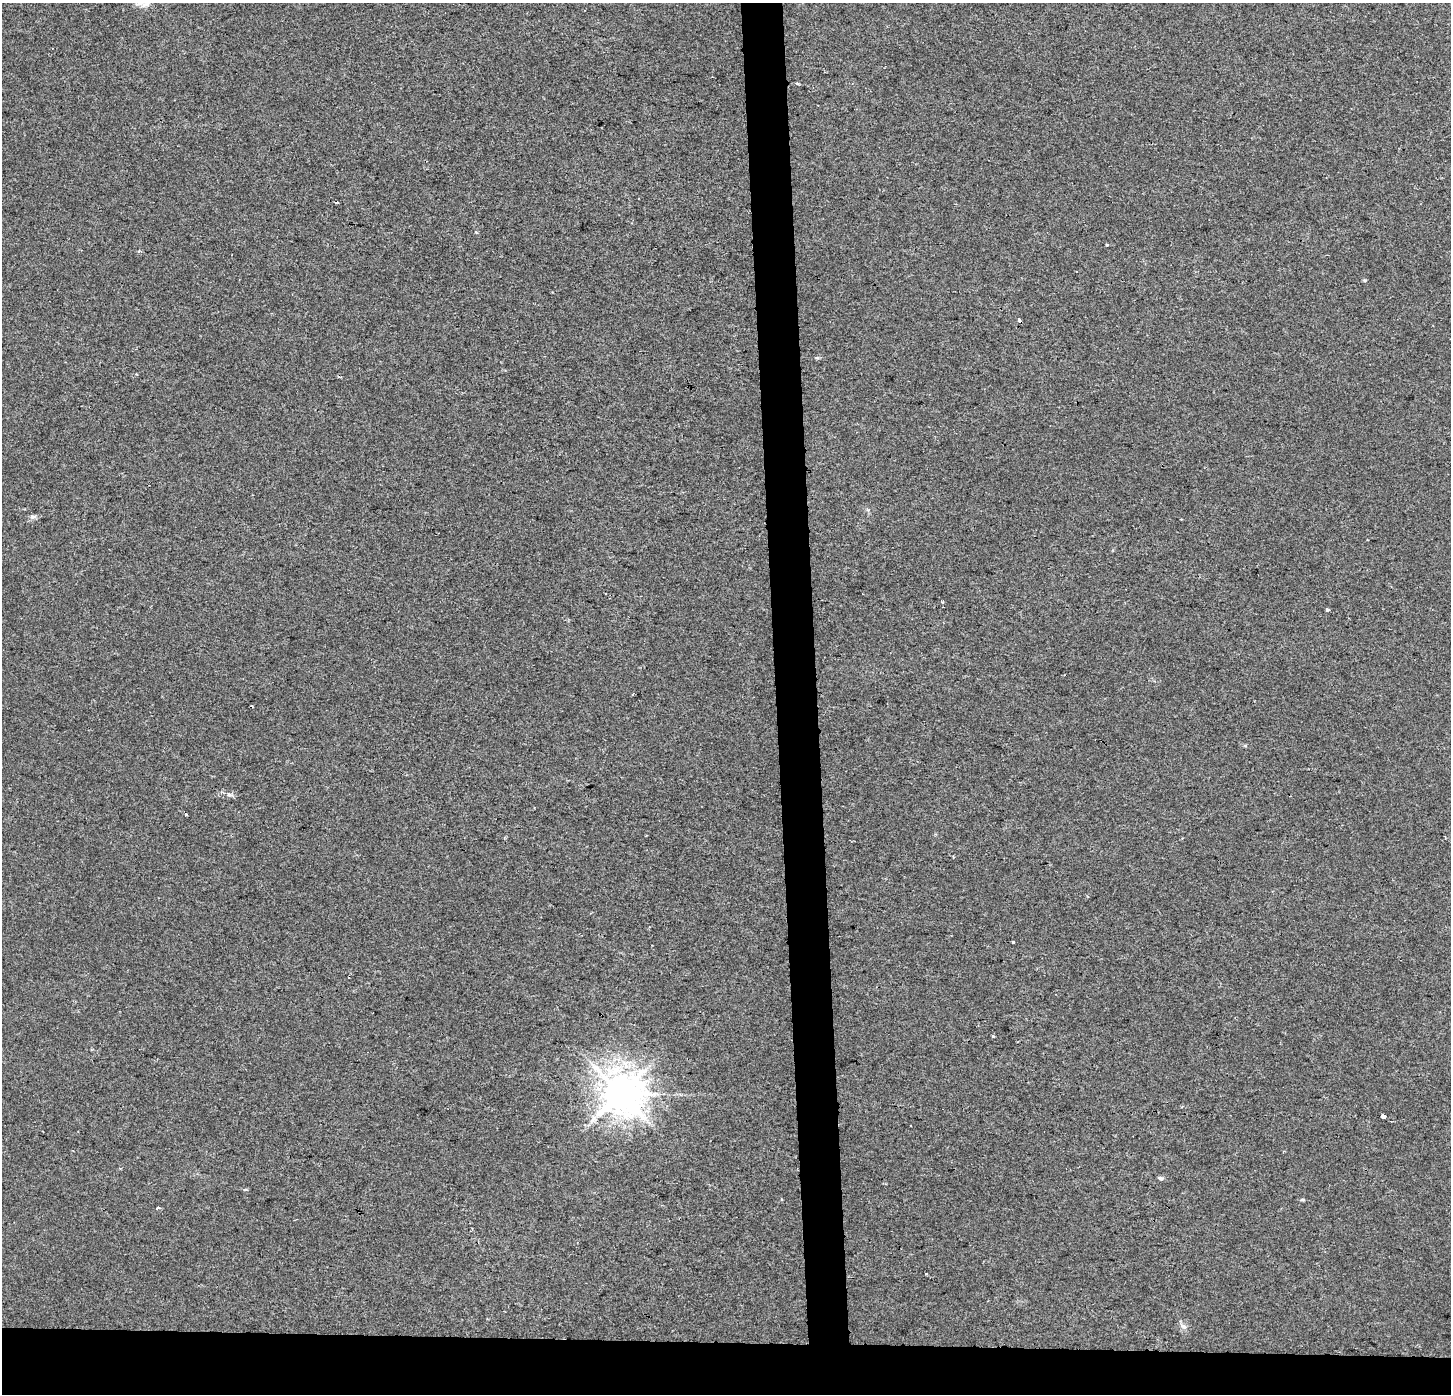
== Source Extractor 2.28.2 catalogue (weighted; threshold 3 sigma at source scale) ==
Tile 8 of 3 x 3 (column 2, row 3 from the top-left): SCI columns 1498-2946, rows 1-1392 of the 4444 x 4184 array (HDU 1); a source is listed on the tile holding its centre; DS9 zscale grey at full resolution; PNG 1453 x 1396 px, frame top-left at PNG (2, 3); no overlay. Shown black and unused: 7% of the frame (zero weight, under 2 of 3 exposures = <1% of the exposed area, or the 3 px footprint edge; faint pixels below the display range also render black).
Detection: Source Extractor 2.28.2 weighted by HDU 2 'WHT'; one run over the whole footprint, this tile lists its part. Background 0.00431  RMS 0.0046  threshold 0.0206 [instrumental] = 3 sigma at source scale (4.5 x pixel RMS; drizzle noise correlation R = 1.50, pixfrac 1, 0.0396/0.0396 arcsec/px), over >= 5 px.
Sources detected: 26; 3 cosmic-ray / hot-pixel residue — not listed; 1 inside a brighter listed object's ellipse — not listed separately; the other 22 listed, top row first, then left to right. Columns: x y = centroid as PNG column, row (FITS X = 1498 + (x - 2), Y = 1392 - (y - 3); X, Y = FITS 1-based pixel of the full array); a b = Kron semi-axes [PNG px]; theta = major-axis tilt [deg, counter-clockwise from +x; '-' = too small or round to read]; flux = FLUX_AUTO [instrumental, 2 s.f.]
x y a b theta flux
146 4 13 7 24 2.3
797 83 3 3 - 1.6
1106 245 3 3 - 0.87
139 251 4 4 - 0.57
1364 280 5 4 - 0.56
1019 320 5 3 - 1.7
33 516 9 4 8 1.1
942 602 3 3 - 0.7
1327 610 4 3 - 2.5
633 694 3 2 - 0.54
229 795 7 4 -19 0.92
1012 942 3 3 - 2.6
601 1014 3 2 - 0.56
993 1036 3 3 - 0.65
620 1093 12 11 - 1200
1383 1116 3 3 - 68
911 1126 2 2 - 0.52
1160 1178 7 5 -17 0.85
1303 1200 6 4 0 0.65
157 1208 4 3 - 0.81
926 1274 3 2 - 0.56
1183 1326 8 6 -27 1.5
Overlapping masked pixels (flux is a lower limit): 2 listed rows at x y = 1019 320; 601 1014
Isophote crosses this tile's border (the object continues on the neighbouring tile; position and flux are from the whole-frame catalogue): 1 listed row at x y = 146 4